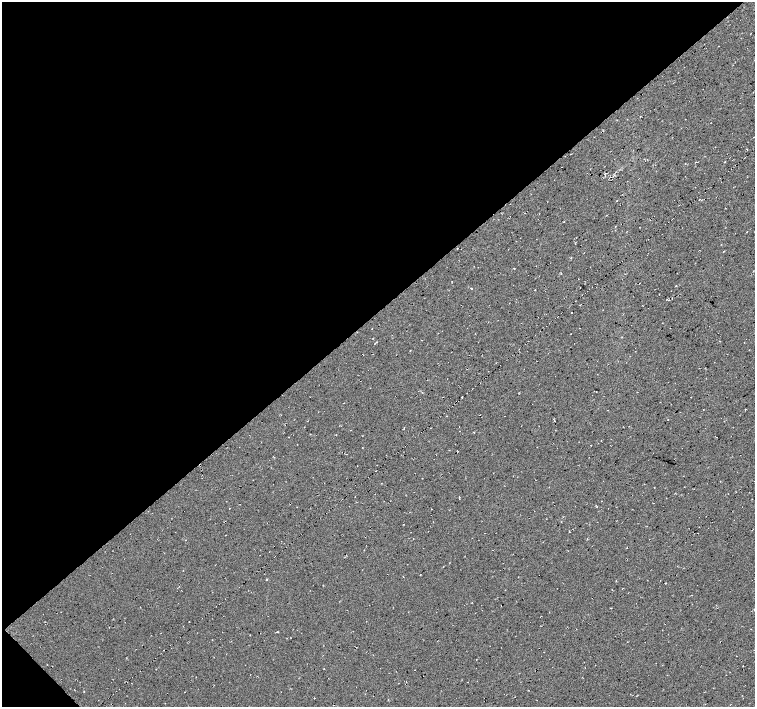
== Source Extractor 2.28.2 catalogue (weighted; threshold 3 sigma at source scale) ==
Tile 5 of 4 x 4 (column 1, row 2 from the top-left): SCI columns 1-1505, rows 2965-4373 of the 6020 x 5994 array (HDU 1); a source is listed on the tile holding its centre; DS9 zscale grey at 2 x 2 block average (1 PNG px = mean of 2 x 2 image px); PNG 757 x 709 px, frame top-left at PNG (2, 2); no overlay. Shown black and unused: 45% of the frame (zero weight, under 2 of 3 exposures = <1% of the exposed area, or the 3 px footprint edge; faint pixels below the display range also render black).
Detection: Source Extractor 2.28.2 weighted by HDU 2 'WHT'; one run over the whole footprint, this tile lists its part. Background 0.0325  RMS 0.013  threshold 0.0563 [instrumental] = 3 sigma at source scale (4.5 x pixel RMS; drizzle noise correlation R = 1.50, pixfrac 1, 0.0396/0.0396 arcsec/px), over >= 5 px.
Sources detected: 19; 3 cosmic-ray / hot-pixel residue — not listed; the other 16 listed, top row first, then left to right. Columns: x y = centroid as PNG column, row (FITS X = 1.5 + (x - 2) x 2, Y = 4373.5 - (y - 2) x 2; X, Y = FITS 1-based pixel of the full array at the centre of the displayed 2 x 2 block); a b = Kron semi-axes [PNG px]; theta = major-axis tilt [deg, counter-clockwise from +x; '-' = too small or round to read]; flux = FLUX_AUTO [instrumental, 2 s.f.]
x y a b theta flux
745 157 2 2 - 1.6
724 162 2 2 - 2.4
564 222 2 2 - 1.3
747 232 2 2 - 1.2
676 286 3 2 - 1.2
471 288 2 2 - 11
571 312 2 2 - 7.7
410 350 2 2 - 1
462 397 2 2 - 24
473 432 3 2 - 1.4
229 508 2 2 - 0.81
403 524 2 2 - 1.1
420 575 2 2 - 2.4
267 579 2 2 - 4.2
665 583 2 2 - 1.6
277 632 3 2 - 2
Diffuse or blended objects may show on this block-average render without a row.